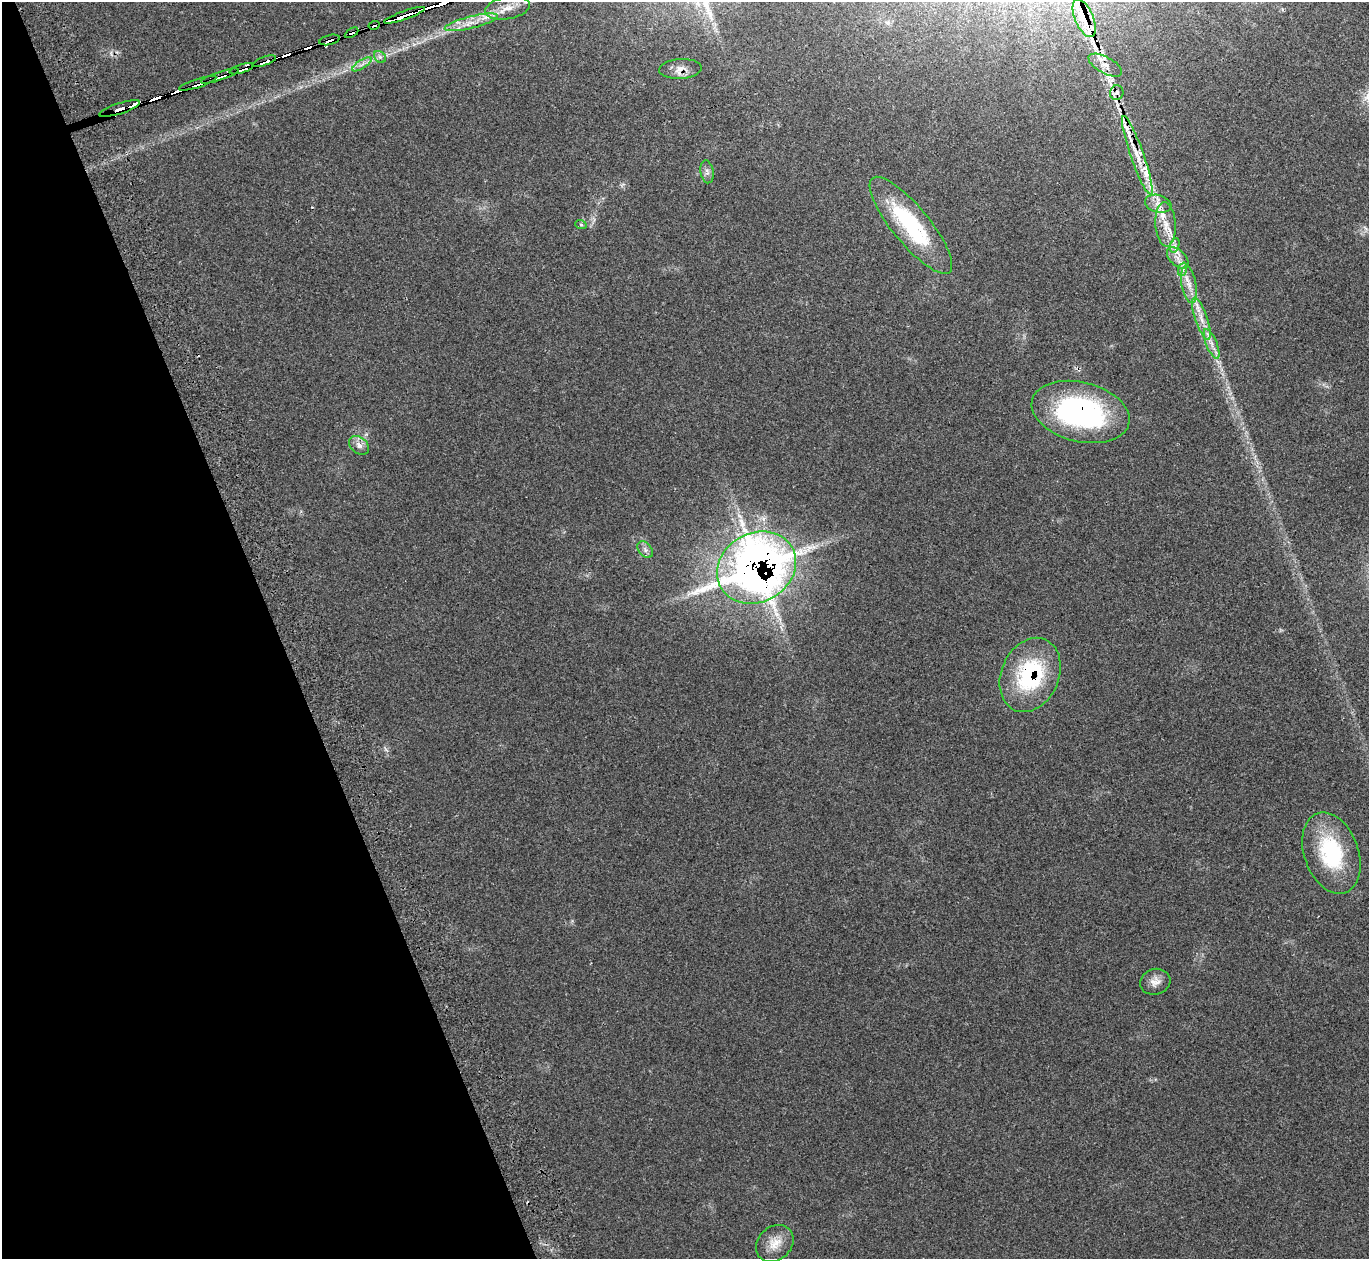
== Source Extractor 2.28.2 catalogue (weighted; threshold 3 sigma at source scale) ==
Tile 5 of 4 x 4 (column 1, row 2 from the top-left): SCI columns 53-1419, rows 2695-3951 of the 5588 x 5512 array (HDU 1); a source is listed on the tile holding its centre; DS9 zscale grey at full resolution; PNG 1371 x 1261 px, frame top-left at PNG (2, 2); each listed source drawn as its Kron ellipse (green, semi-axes under 4 px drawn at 4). Shown black and unused: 20% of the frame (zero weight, under 2 of 3 exposures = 3% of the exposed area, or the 3 px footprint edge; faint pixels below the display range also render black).
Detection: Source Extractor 2.28.2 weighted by HDU 2 'WHT'; one run over the whole footprint, this tile lists its part. Background 0.0987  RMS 0.0078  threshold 0.0352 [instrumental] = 3 sigma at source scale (4.5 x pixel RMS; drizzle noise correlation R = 1.50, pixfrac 1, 0.05/0.05 arcsec/px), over >= 5 px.
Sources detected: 55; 7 cosmic-ray / hot-pixel residue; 1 long thin detection or spike segment (spike, bleed or trail) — neither listed nor drawn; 10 inside a brighter listed object's ellipse — not listed separately; the other 37 listed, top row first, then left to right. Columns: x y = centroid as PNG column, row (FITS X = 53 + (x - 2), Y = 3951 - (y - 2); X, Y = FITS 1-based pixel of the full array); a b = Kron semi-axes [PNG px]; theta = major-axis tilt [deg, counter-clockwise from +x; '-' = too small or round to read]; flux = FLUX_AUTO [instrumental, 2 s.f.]
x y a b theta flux
508 8 23 11 11 12
405 15 22 4 20 1500
1084 18 20 9 -67 13
471 22 27 6 14 10
374 25 6 4 17 88
352 33 7 4 30 120
329 40 10 5 14 200
380 57 7 5 -44 1.9
264 61 12 3 20 190
362 64 11 4 32 2.8
1105 65 19 8 -28 6
242 69 13 3 18 190
680 69 21 10 3 6.8
220 76 20 3 19 240
198 83 19 3 18 300
1117 93 7 6 - 2.7
119 109 21 5 18 280
1137 155 41 6 -71 17
707 172 11 6 -80 2.9
1158 204 13 8 -15 6
1166 224 22 10 -86 12
581 225 6 3 -19 0.95
911 225 61 18 -51 72
1175 245 7 4 71 2.2
1178 258 13 7 -46 5.7
1183 269 7 4 71 2.1
1189 285 19 7 -80 7.9
1201 319 22 6 -71 8.9
1212 344 16 5 -68 5.5
1081 412 50 30 -14 160
359 445 11 8 -40 4.7
645 550 9 6 -52 2.9
756 568 41 34 31 730
1030 675 38 29 66 76
1331 853 42 27 -70 65
1155 982 15 12 17 6.8
775 1243 20 16 44 12
Overlapping masked pixels (flux is a lower limit): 17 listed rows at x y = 405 15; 1084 18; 374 25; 352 33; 329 40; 264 61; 1105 65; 242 69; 680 69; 220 76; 198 83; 1117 93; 119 109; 1137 155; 1081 412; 756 568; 1030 675